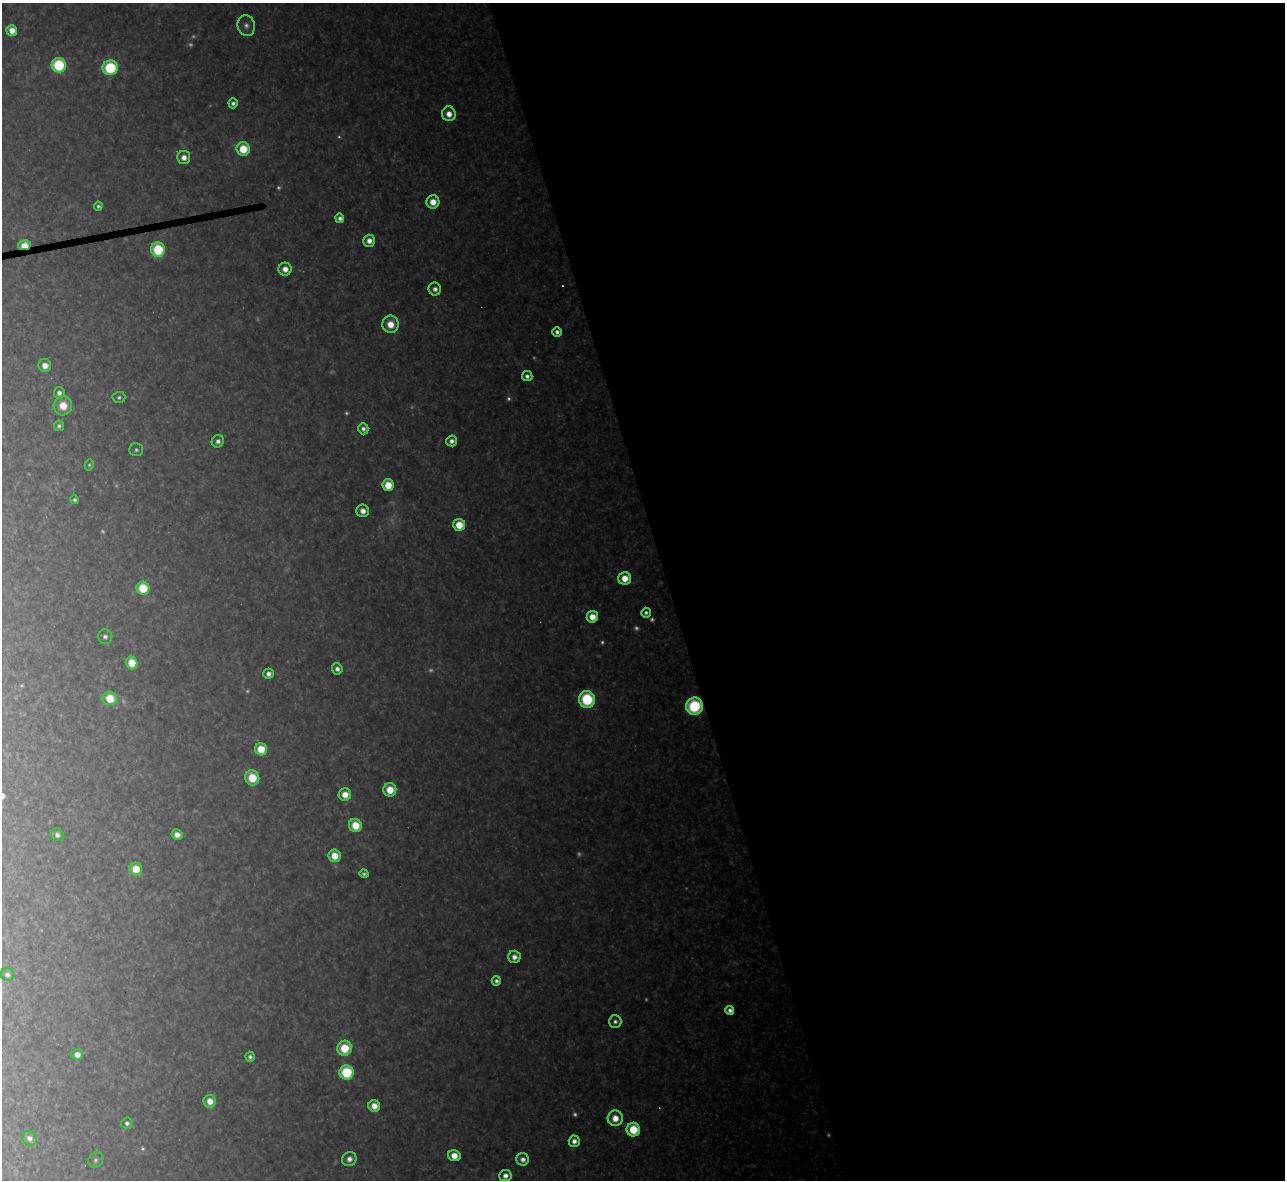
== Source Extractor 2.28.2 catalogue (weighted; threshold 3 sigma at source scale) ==
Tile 8 of 4 x 4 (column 4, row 2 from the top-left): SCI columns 3851-5133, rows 2499-3676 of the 5133 x 5115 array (HDU 1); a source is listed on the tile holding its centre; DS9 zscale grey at full resolution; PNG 1287 x 1182 px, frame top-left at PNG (2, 3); each listed source drawn as its Kron ellipse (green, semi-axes under 4 px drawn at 4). Shown black and unused: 48% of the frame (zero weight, under 3 of 4 exposures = <1% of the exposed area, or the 3 px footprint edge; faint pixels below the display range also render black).
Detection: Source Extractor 2.28.2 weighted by HDU 2 'WHT'; one run over the whole footprint, this tile lists its part. Background 0.348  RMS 0.02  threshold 0.0884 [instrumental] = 3 sigma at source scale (4.5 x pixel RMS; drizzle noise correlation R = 1.50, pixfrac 1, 0.05/0.05 arcsec/px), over >= 5 px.
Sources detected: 103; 28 too faint to see at this stretch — neither listed nor drawn; the other 75 listed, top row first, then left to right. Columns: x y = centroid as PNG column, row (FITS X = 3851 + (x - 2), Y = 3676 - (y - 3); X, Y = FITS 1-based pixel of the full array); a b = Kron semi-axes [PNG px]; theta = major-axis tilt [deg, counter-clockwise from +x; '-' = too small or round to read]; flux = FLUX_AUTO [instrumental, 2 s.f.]
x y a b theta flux
246 26 10 8 -74 13
12 30 5 5 - 28
59 65 7 7 - 240
110 68 7 7 - 200
233 103 5 4 - 8.1
449 114 7 7 - 27
243 149 7 6 - 79
184 157 6 6 - 20
433 202 6 6 - 34
98 206 4 4 - 5.7
340 218 4 4 - 11
369 241 6 6 - 19
24 245 6 5 - 49
158 250 7 6 - 170
285 269 6 6 - 22
435 289 6 6 - 12
390 324 8 8 - 40
557 332 5 4 - 10
45 365 6 6 - 22
527 376 5 5 - 9.7
59 393 6 5 - 11
119 397 6 5 - 5.7
63 406 9 9 - 43
59 426 5 5 - 5.9
363 429 5 5 - 9.8
218 441 6 6 - 10
452 441 5 5 - 14
136 450 7 6 - 6.2
89 465 5 4 - 3.9
388 485 6 5 - 54
74 500 5 4 - 5.5
363 511 6 6 - 17
459 525 6 6 - 63
625 578 6 6 - 41
143 588 6 6 - 95
646 613 5 5 - 7.1
592 617 6 5 - 35
105 636 7 6 - 9.3
132 663 6 6 - 60
337 669 6 5 - 12
269 674 5 5 - 12
110 698 7 7 - 70
587 699 8 8 - 180
694 706 8 8 - 210
261 749 6 6 - 55
252 778 7 7 - 68
390 790 6 6 - 50
345 794 6 6 - 33
355 825 7 6 - 60
57 835 6 6 - 9.9
177 835 5 5 - 21
335 856 6 6 - 44
136 869 6 6 - 56
364 874 5 3 - 5.6
514 957 6 6 - 15
7 974 6 6 - 9.7
496 981 5 4 - 7.8
730 1010 4 4 - 13
615 1021 6 6 - 8.6
344 1048 7 7 - 82
77 1054 5 5 - 19
250 1057 5 4 - 8.6
346 1072 7 7 - 160
210 1101 6 6 - 29
374 1106 6 5 - 30
615 1118 7 7 - 33
127 1123 5 5 - 7.7
633 1130 7 6 - 91
29 1138 8 7 - 15
574 1141 5 5 - 16
454 1156 6 5 - 34
349 1159 7 6 - 16
523 1159 6 6 - 12
96 1160 8 6 57 7.6
505 1175 6 5 - 16
Overlapping masked pixels (flux is a lower limit): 2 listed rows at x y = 24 245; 694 706